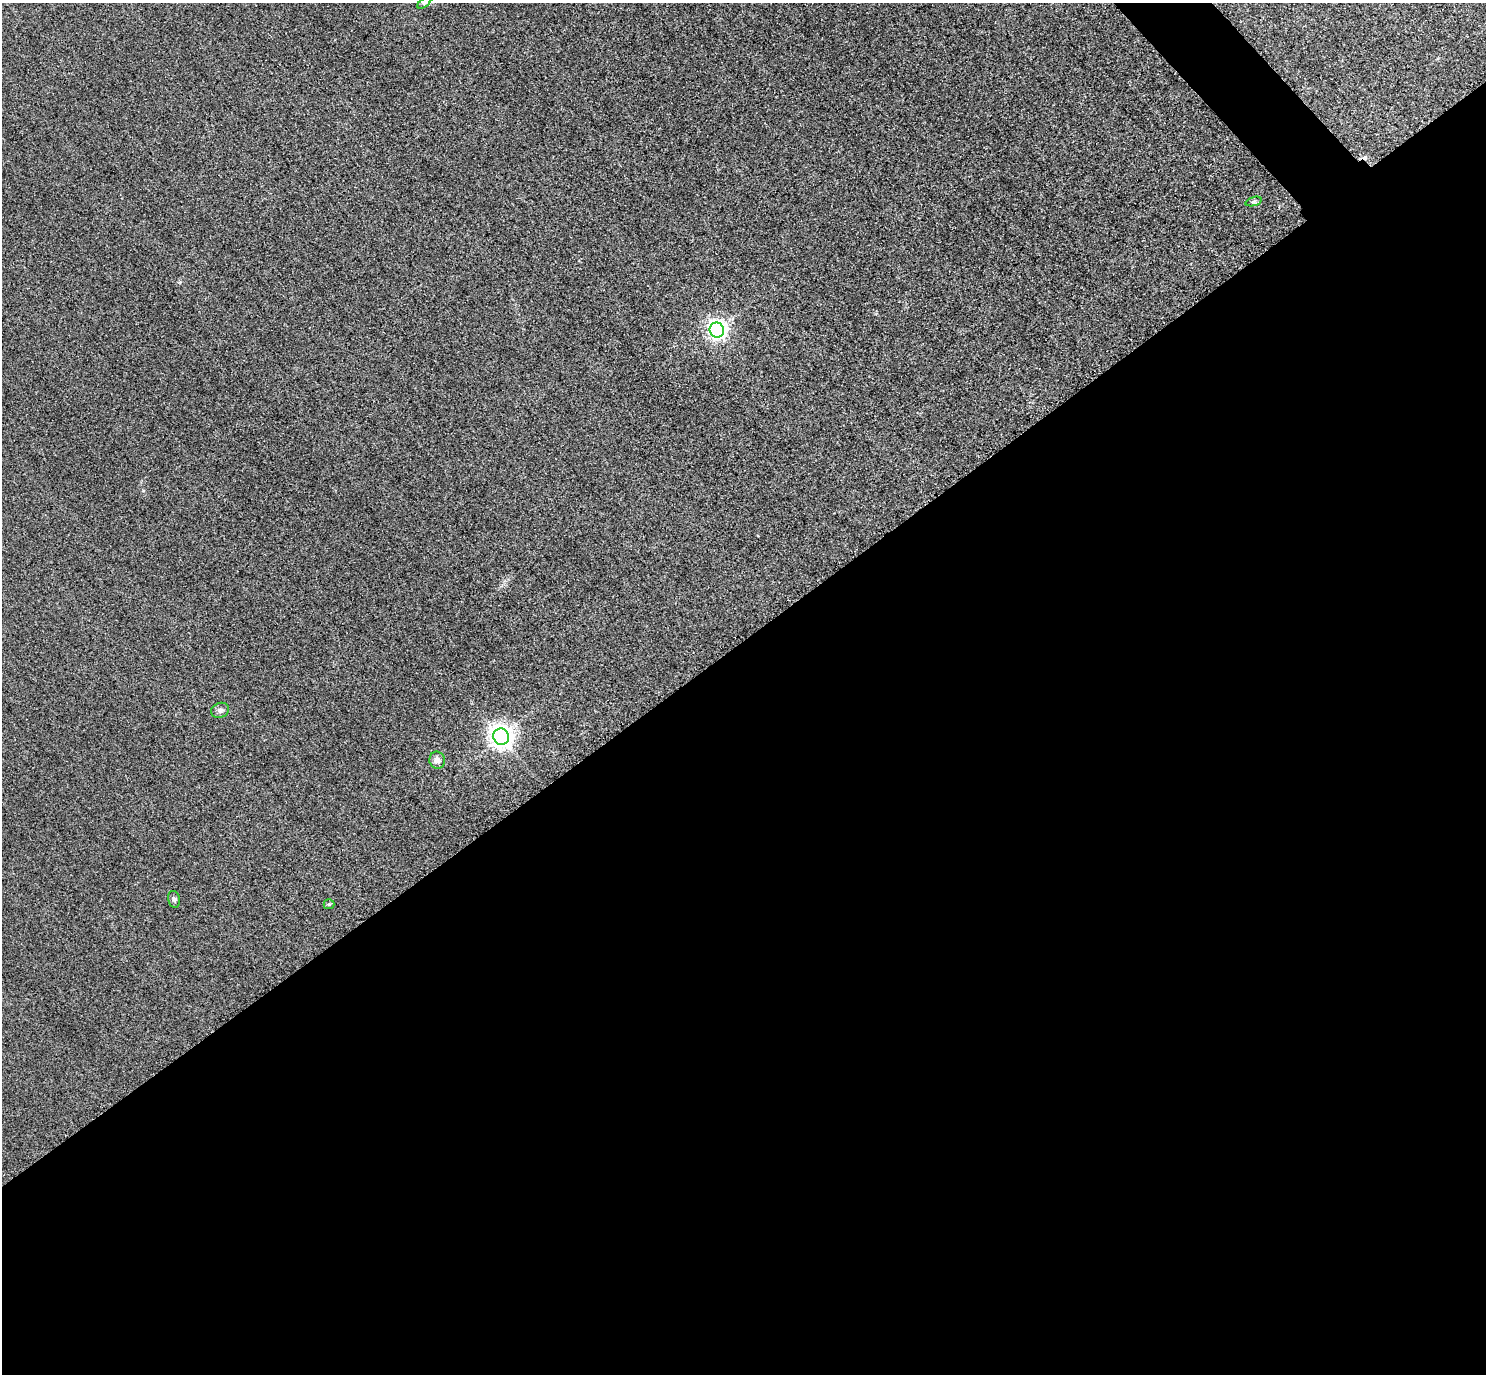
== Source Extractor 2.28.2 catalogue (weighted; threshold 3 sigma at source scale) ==
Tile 15 of 4 x 4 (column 3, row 4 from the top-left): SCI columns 2999-4482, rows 326-1697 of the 5997 x 5994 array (HDU 1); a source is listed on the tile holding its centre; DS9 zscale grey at full resolution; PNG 1488 x 1376 px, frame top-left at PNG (2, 3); each listed source drawn as its Kron ellipse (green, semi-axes under 4 px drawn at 4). Shown black and unused: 55% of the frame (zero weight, under 3 of 4 exposures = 3% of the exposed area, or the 3 px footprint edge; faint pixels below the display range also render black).
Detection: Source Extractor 2.28.2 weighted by HDU 2 'WHT'; one run over the whole footprint, this tile lists its part. Background 0.0464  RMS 0.017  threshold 0.0787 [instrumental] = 3 sigma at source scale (4.5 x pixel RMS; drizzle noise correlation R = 1.50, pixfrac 1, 0.05/0.05 arcsec/px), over >= 5 px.
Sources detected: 9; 1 cosmic-ray / hot-pixel residue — neither listed nor drawn; the other 8 listed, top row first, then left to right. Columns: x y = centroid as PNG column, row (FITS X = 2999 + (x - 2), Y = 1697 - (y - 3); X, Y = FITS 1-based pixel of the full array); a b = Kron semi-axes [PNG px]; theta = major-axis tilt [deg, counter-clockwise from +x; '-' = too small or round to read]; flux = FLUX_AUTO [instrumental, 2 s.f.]
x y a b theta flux
424 3 8 4 35 2.9
1254 201 8 3 19 3.2
717 330 7 7 - 730
220 710 9 7 21 5.2
501 737 8 7 - 1400
437 760 8 7 - 9
174 899 9 5 -77 4.1
329 904 5 5 - 2.2
Isophote crosses this tile's border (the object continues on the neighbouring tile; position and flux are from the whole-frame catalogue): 1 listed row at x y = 424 3